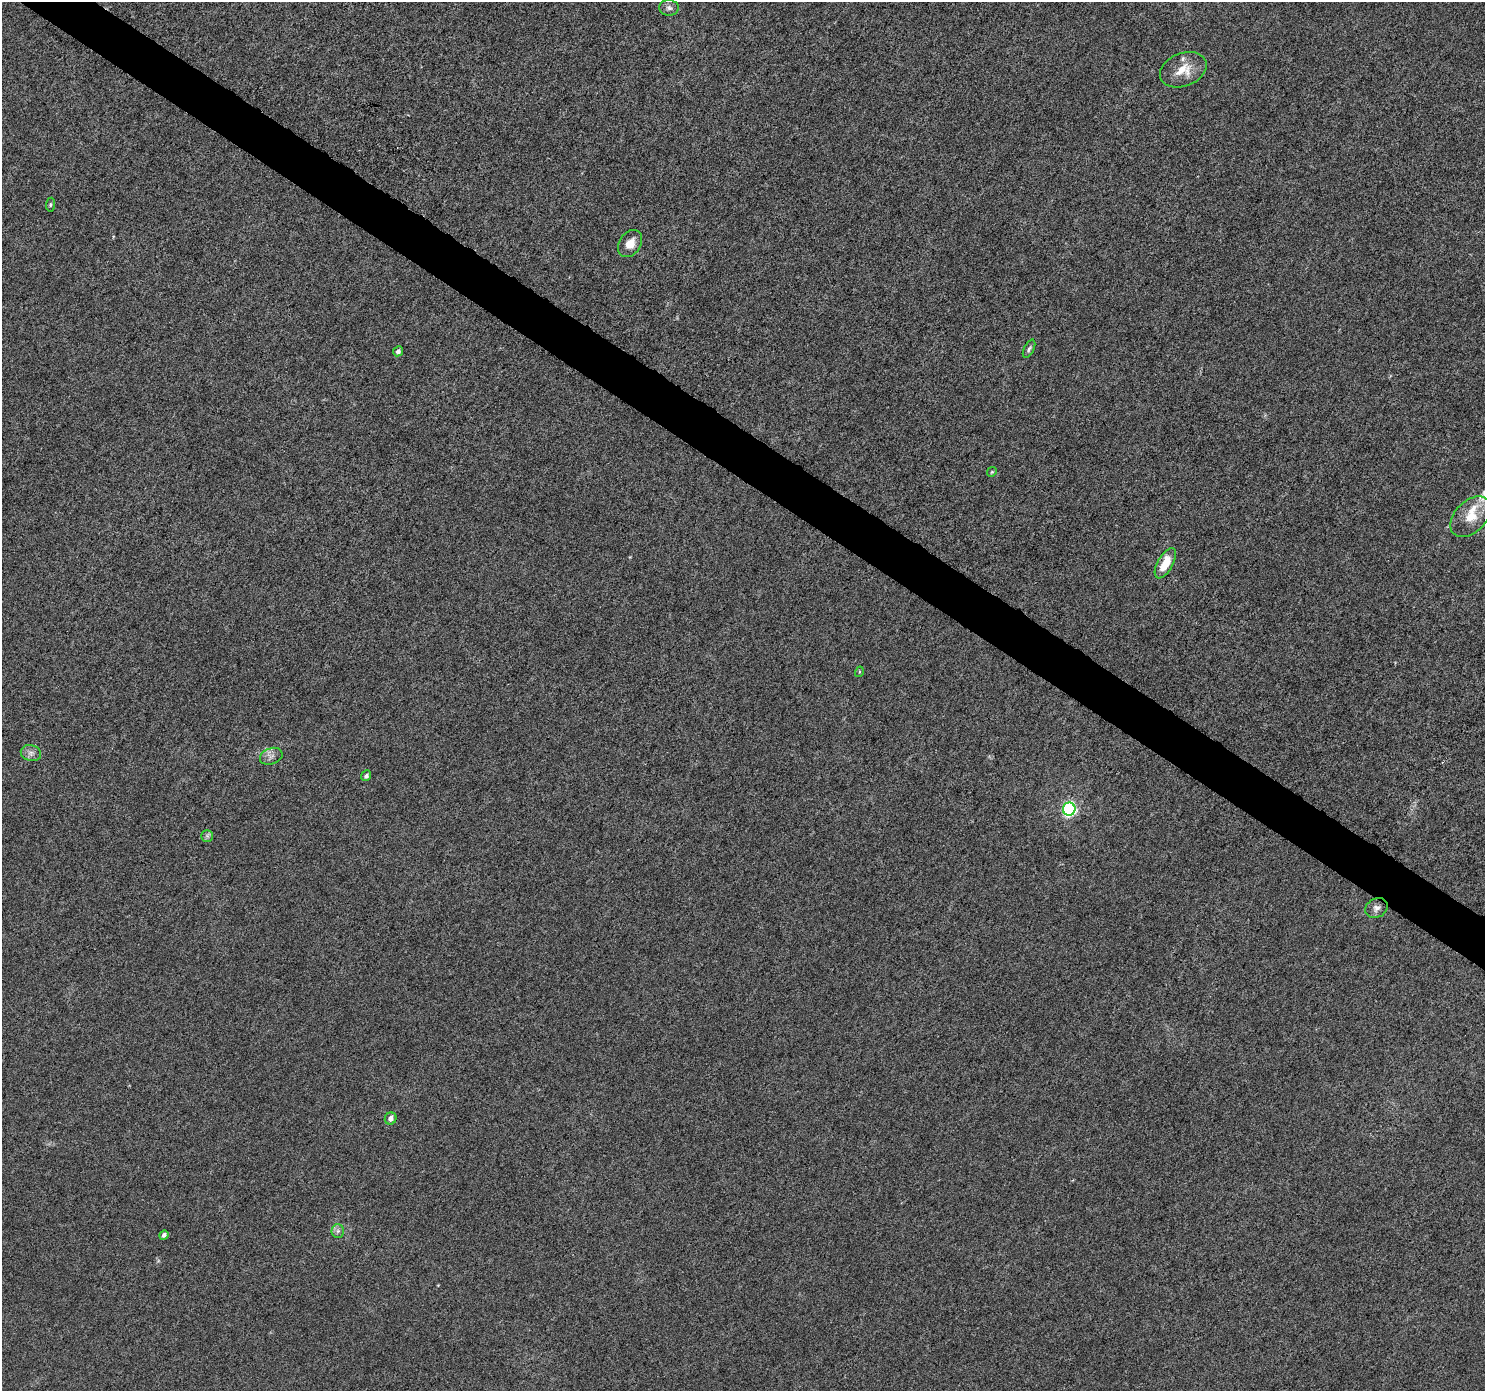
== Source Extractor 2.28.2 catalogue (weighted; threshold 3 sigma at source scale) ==
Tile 11 of 4 x 4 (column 3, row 3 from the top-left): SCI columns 2970-4452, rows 1578-2966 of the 5947 x 5998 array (HDU 1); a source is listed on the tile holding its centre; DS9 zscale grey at full resolution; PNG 1487 x 1393 px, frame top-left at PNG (2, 2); each listed source drawn as its Kron ellipse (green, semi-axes under 4 px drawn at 4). Shown black and unused: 3% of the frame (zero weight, under 5 of 9 exposures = <1% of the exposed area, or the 3 px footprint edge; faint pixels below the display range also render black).
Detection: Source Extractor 2.28.2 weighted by HDU 2 'WHT'; one run over the whole footprint, this tile lists its part. Background 8.71e-04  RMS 0.0014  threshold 0.0059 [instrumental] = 3 sigma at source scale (4.09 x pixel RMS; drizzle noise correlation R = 1.36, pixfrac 0.8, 0.0396/0.0396 arcsec/px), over >= 5 px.
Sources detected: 21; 2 inside a brighter listed object's ellipse — not listed separately; the other 19 listed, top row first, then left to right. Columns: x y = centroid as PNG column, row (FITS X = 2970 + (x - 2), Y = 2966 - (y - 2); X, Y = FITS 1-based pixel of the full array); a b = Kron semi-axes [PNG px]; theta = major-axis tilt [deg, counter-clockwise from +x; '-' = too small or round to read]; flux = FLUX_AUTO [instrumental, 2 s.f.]
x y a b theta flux
669 8 10 8 -5 0.51
1183 70 24 16 22 2.7
50 205 7 4 84 0.19
630 244 15 10 56 1.5
1029 349 10 5 64 0.32
398 351 5 4 - 0.41
992 472 5 4 - 0.16
1471 517 24 15 46 2.8
1165 563 17 7 60 2.6
859 672 5 3 - 0.13
31 753 10 8 -16 0.62
271 756 12 8 20 0.67
366 776 5 4 - 0.39
1069 809 6 6 - 24
207 836 6 6 - 0.31
1376 908 12 9 28 0.64
391 1119 6 5 - 0.68
338 1231 6 6 - 0.44
164 1235 5 4 - 0.4